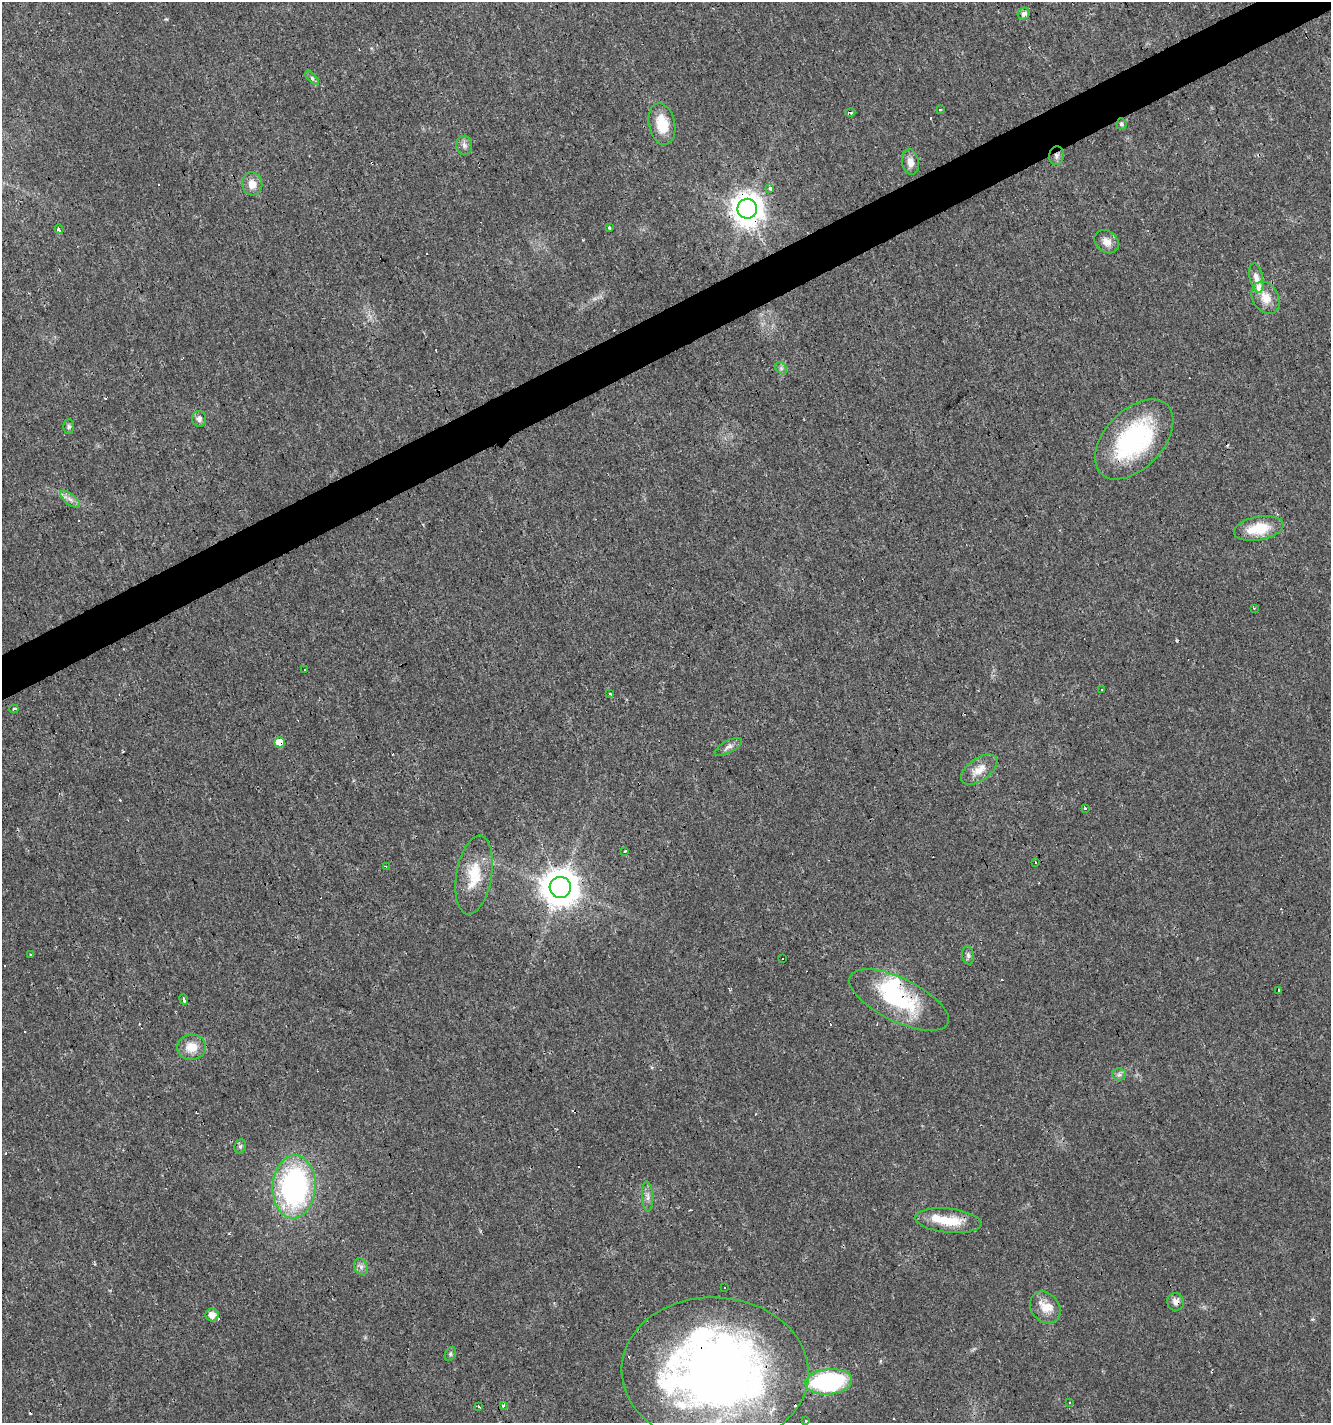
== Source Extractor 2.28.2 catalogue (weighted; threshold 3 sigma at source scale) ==
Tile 10 of 4 x 4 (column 2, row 3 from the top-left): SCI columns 1476-2804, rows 1421-2841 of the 5550 x 5682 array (HDU 1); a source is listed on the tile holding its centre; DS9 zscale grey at full resolution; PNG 1333 x 1425 px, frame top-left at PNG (2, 2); each listed source drawn as its Kron ellipse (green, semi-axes under 4 px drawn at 4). Shown black and unused: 3% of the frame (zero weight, under 3 of 4 exposures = <1% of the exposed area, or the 3 px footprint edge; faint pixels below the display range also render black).
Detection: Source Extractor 2.28.2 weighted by HDU 2 'WHT'; one run over the whole footprint, this tile lists its part. Background 0.0143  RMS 0.0028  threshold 0.0127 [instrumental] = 3 sigma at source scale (4.5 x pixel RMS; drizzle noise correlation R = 1.50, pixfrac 1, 0.0396/0.0396 arcsec/px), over >= 5 px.
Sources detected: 91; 2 inside a brighter object's white glare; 26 cosmic-ray / hot-pixel residue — neither listed nor drawn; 2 inside a brighter listed object's ellipse — not listed separately; the other 61 listed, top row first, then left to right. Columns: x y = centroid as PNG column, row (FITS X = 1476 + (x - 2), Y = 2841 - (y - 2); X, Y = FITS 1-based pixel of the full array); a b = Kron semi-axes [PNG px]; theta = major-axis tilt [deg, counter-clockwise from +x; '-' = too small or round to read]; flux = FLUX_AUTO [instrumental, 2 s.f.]
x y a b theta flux
1024 14 6 5 - 1.1
312 78 9 3 -45 0.55
940 110 3 2 - 0.3
850 113 5 3 - 0.78
662 124 21 13 -78 7.2
1121 124 6 5 - 0.62
464 145 9 8 - 1.2
1056 156 9 7 84 1.1
910 162 13 8 -81 2.2
252 184 11 10 - 2.8
770 188 4 4 - 0.71
747 209 10 9 - 450
609 227 3 3 - 3.3
59 229 4 3 - 1.1
1107 242 13 10 -38 2.5
1256 278 15 6 -78 2
1266 298 17 13 -60 4
781 368 7 5 -46 0.69
199 419 8 7 - 1.2
69 427 7 5 89 0.56
1134 439 48 29 46 38
70 499 12 5 -39 1.3
1259 528 25 12 10 8.5
1254 608 3 3 - 0.26
305 670 3 3 - 1.2
1102 689 3 2 - 0.24
610 694 3 3 - 0.25
14 709 4 3 - 0.78
279 742 5 5 - 4.7
728 747 15 6 28 1.2
979 770 21 11 35 3.7
1085 808 3 3 - 13
625 851 3 3 - 0.82
1035 862 3 3 - 1.1
386 866 2 2 - 0.19
474 875 40 17 81 9.5
560 887 10 10 - 660
30 954 3 3 - 0.74
968 955 9 6 -80 0.76
782 958 3 2 - 0.42
1278 991 3 3 - 1.1
184 999 5 3 - 2.9
899 1000 54 21 -26 25
191 1047 14 12 4 4.3
1119 1074 7 6 - 0.81
240 1146 7 5 69 0.58
294 1187 32 21 87 60
647 1196 15 5 -86 1.4
948 1221 33 12 -6 8.3
361 1267 8 6 -70 1.1
724 1288 3 3 - 1.8
1176 1302 9 8 - 1.7
1045 1307 17 14 -50 4.1
212 1315 6 6 - 2.2
450 1354 7 5 62 0.51
715 1371 93 74 -3 260
829 1382 23 12 5 43
1069 1402 3 2 - 0.33
503 1405 3 3 - 1.8
479 1407 3 3 - 7.8
805 1421 3 3 - 0.53
Overlapping masked pixels (flux is a lower limit): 6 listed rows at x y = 1056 156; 747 209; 279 742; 899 1000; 1176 1302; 715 1371
Isophote crosses this tile's border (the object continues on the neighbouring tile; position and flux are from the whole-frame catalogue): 1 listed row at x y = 715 1371